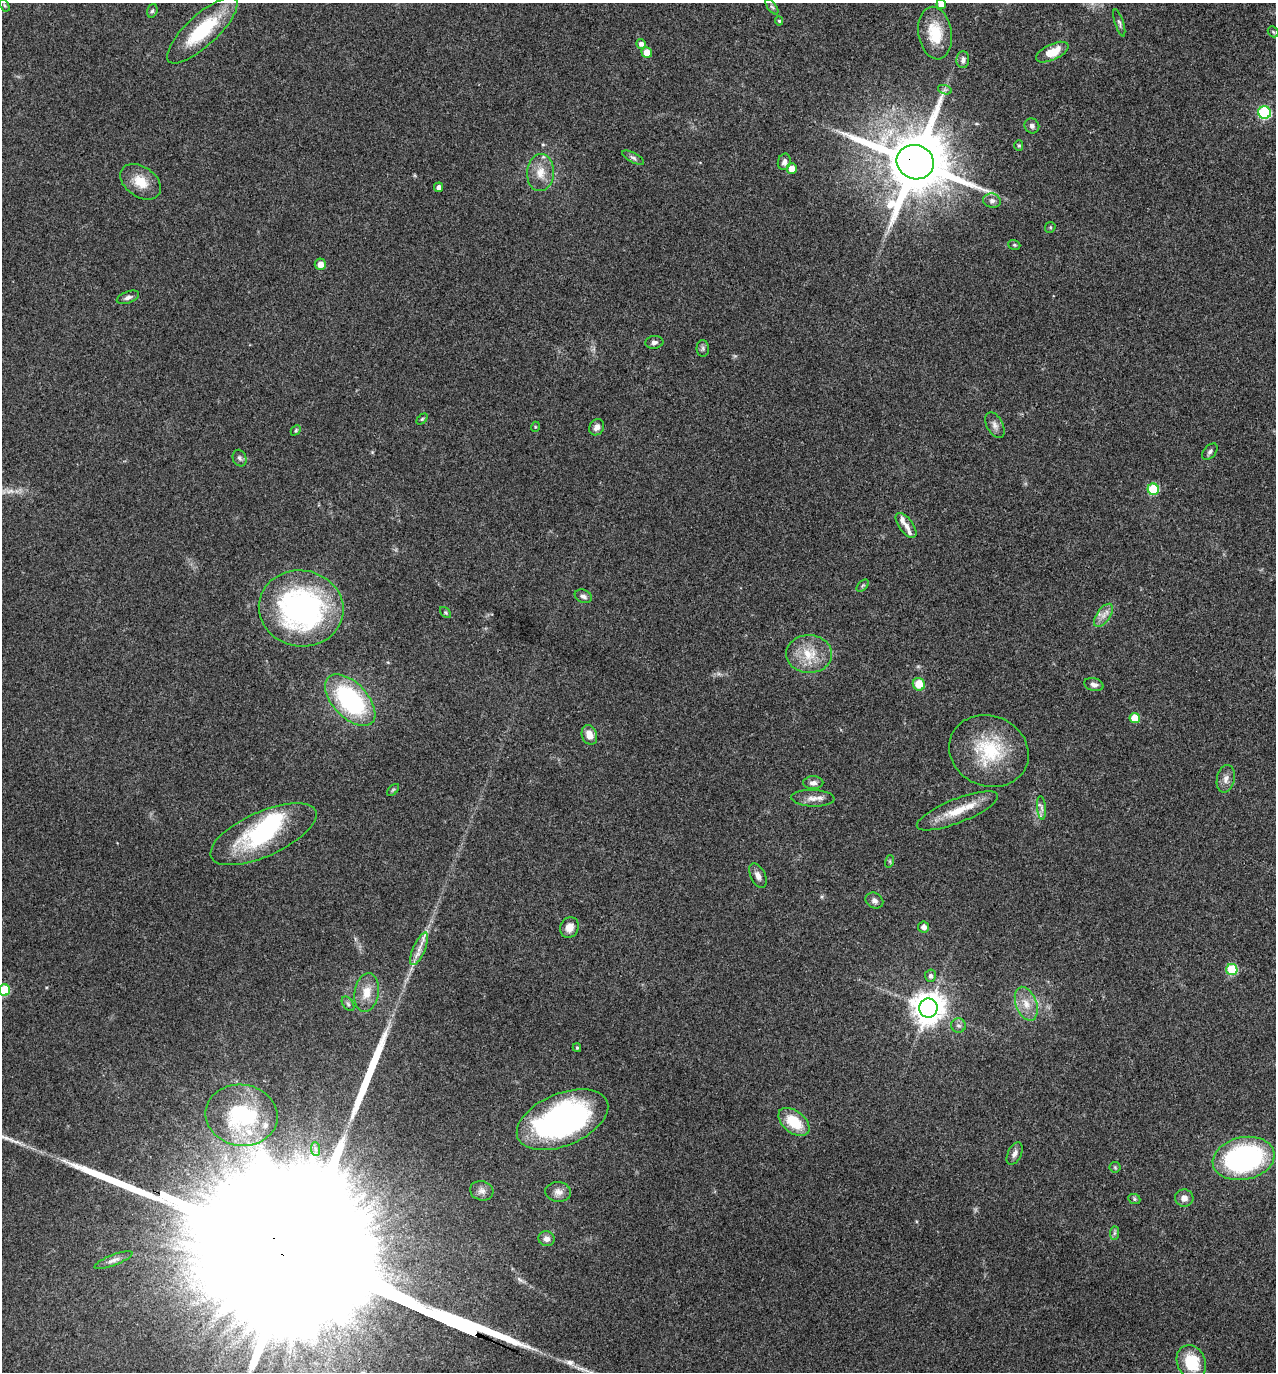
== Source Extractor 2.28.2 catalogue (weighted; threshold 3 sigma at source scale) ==
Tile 6 of 4 x 4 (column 2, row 2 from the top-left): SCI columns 1412-2685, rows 2749-4118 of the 5504 x 5492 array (HDU 1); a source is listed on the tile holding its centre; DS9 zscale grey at full resolution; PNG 1278 x 1374 px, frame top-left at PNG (2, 3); each listed source drawn as its Kron ellipse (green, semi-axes under 4 px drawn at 4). Shown black and unused: <1% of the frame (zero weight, under 3 of 4 exposures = <1% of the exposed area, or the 3 px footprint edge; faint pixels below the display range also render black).
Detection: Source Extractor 2.28.2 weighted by HDU 2 'WHT'; one run over the whole footprint, this tile lists its part. Background 0.0934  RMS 0.006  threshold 0.0269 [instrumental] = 3 sigma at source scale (4.5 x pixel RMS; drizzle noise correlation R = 1.50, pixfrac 1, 0.05/0.05 arcsec/px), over >= 5 px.
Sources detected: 98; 2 inside a brighter object's white glare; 2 long thin detections or spike segments (spike, bleed or trail) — neither listed nor drawn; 5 inside a brighter listed object's ellipse — not listed separately; the other 89 listed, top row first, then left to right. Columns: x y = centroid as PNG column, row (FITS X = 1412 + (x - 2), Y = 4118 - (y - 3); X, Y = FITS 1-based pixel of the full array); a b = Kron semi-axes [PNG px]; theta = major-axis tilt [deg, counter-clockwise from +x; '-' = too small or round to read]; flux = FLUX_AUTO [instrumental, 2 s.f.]
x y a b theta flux
941 4 5 4 - 4.1
5 6 6 4 -59 0.76
772 7 9 4 -53 1.2
152 11 7 5 71 1.1
779 21 4 4 - 0.9
1119 23 14 4 -72 1.4
202 30 45 15 43 38
1273 32 6 4 -46 0.78
935 33 26 16 -81 20
641 44 5 4 - 2.3
647 52 5 5 - 6.9
1052 52 17 8 25 11
963 60 8 6 88 2.5
945 90 7 4 -18 1.2
1264 112 6 6 - 60
1032 126 8 7 - 2
1019 146 5 4 - 0.85
633 158 12 4 -28 1.7
784 162 8 6 77 2.5
915 162 19 17 -21 6100
792 169 5 5 - 6.2
540 173 18 13 85 9.2
141 182 22 15 -35 11
439 187 5 4 - 1.9
992 201 9 7 -12 2.4
1050 227 6 5 - 0.84
1014 245 6 4 -19 0.89
320 264 6 5 - 4.1
128 297 12 5 21 2.1
654 342 9 6 7 1.9
703 348 8 6 -89 1.6
422 419 6 4 44 0.82
995 425 14 8 -62 3.1
535 427 5 3 - 0.54
597 427 8 7 - 2.9
296 430 6 4 47 0.85
1210 452 9 6 50 1.7
240 458 8 6 -70 1.7
1153 489 6 5 - 29
906 525 14 7 -53 3.3
863 586 7 4 45 1
583 596 9 6 -24 2.2
301 608 42 38 -9 150
446 613 7 4 -45 0.77
1103 615 13 6 54 4
809 654 23 19 -1 16
919 684 6 6 - 12
1094 684 10 6 -15 2.7
350 700 31 17 -46 82
1135 718 5 5 - 12
589 735 10 7 -71 5.9
989 751 40 35 -24 40
1226 779 14 9 78 3.7
813 783 10 6 0 2.7
393 790 7 4 45 0.93
813 798 21 8 -2 5.1
1042 808 12 4 -85 2.1
957 811 43 12 22 16
263 834 57 22 24 59
890 861 6 4 73 0.78
758 876 13 7 -65 3.3
874 901 9 7 -32 2.5
569 927 10 9 - 4.7
924 927 5 5 - 2.6
419 949 18 6 66 5.1
1232 969 5 5 - 30
930 976 6 5 - 1.8
4 990 5 5 - 26
367 992 19 12 79 9.9
348 1004 8 5 -54 1.4
1026 1004 18 10 -69 7.9
928 1008 9 9 - 1100
959 1025 7 7 - 1.9
577 1048 4 3 - 0.83
241 1115 36 30 -8 45
562 1120 48 26 23 160
794 1122 18 11 -39 18
316 1149 7 4 -87 1.6
1015 1154 12 6 64 2.7
1244 1158 31 21 12 110
1115 1167 5 5 - 0.78
482 1191 12 9 -16 3.1
558 1192 13 10 -6 3.9
1184 1198 9 8 - 3.5
1134 1199 6 5 - 0.94
1114 1233 7 4 89 1.2
547 1239 8 7 - 3
114 1260 20 5 21 3.1
1191 1362 18 14 -65 21
Overlapping masked pixels (flux is a lower limit): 2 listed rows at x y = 915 162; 419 949
Isophote crosses this tile's border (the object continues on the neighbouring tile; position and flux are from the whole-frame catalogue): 2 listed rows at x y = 941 4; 4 990